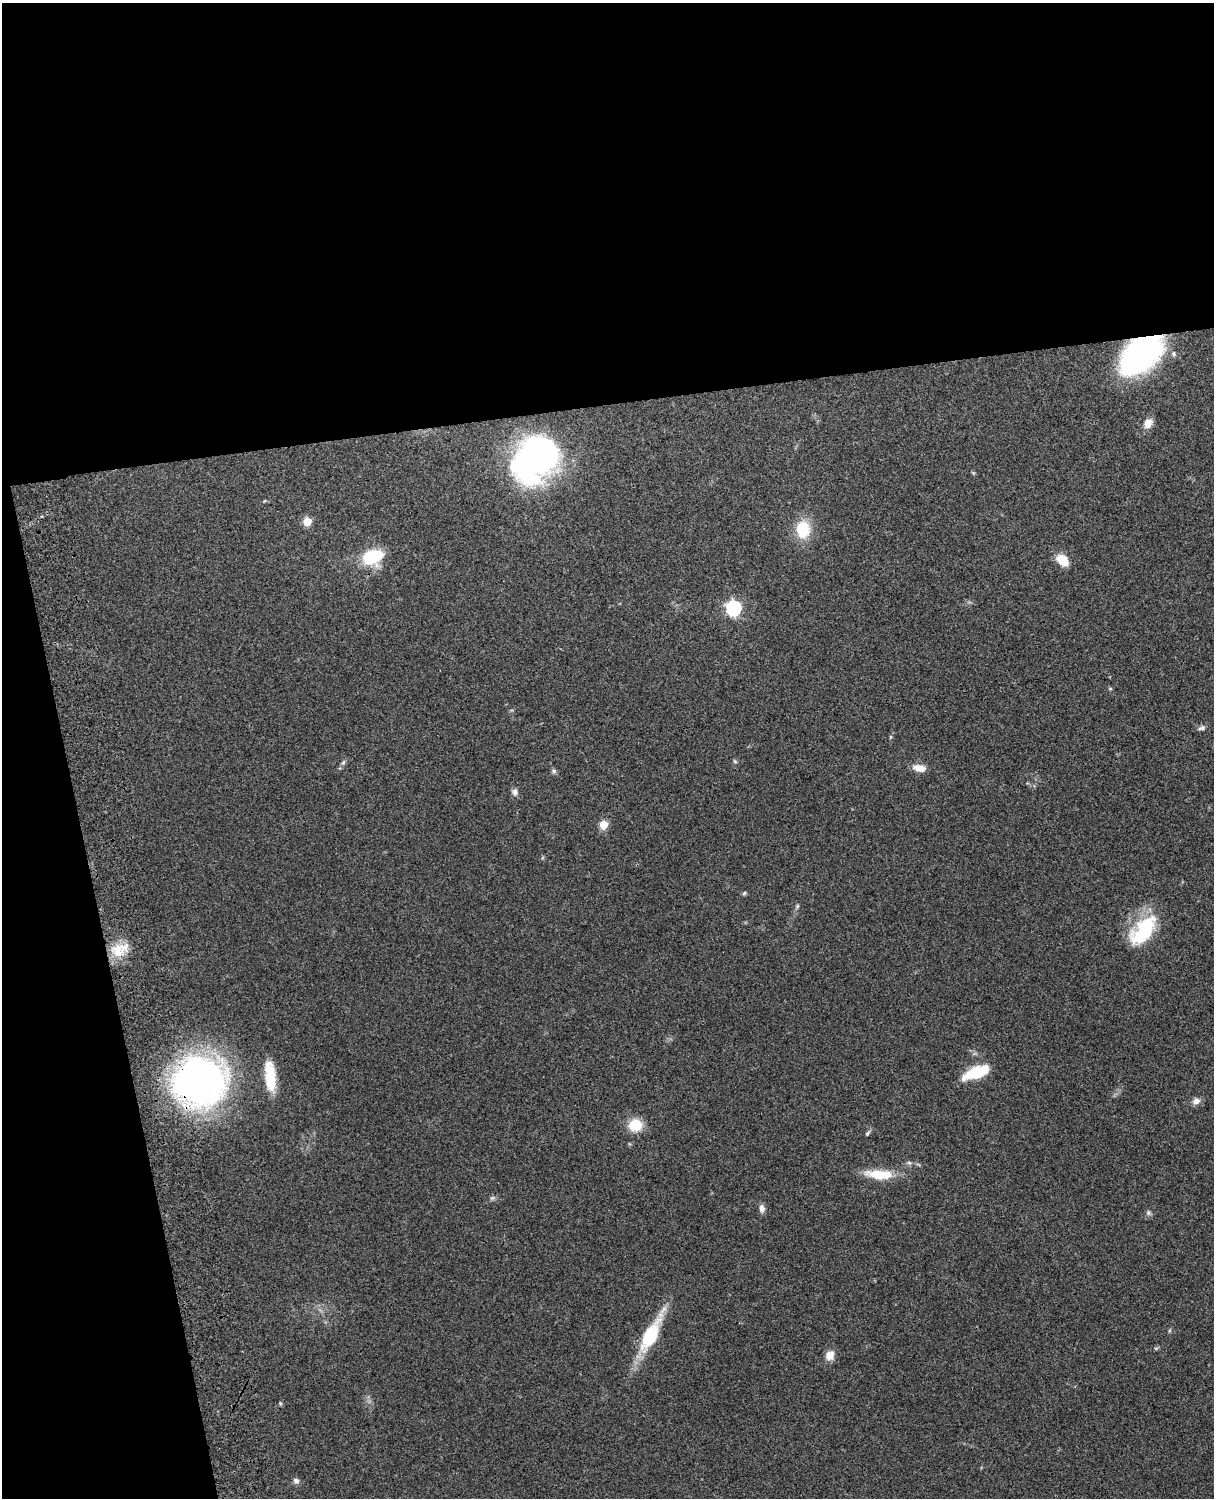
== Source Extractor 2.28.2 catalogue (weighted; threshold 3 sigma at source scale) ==
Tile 1 of 4 x 3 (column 1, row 1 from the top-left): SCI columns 119-1330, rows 3155-4650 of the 5089 x 4927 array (HDU 1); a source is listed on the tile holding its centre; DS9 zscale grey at full resolution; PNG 1216 x 1500 px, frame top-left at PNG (2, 3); no overlay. Shown black and unused: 33% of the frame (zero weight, under 3 of 4 exposures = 6% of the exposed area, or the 3 px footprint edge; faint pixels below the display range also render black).
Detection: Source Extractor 2.28.2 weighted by HDU 2 'WHT'; one run over the whole footprint, this tile lists its part. Background 0.21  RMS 0.0082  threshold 0.037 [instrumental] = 3 sigma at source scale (4.5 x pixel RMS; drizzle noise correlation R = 1.50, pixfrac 1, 0.05/0.05 arcsec/px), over >= 5 px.
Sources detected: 39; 1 inside a brighter object's white glare — not listed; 2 inside a brighter listed object's ellipse — not listed separately; the other 36 listed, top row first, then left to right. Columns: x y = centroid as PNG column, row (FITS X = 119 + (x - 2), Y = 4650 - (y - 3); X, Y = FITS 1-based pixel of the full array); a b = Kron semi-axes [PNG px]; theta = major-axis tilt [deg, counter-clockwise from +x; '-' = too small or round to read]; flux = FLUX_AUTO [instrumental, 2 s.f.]
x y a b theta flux
1141 355 48 29 41 170
1148 423 12 9 61 8.1
536 459 44 33 41 280
307 522 6 5 - 23
803 529 18 14 88 30
372 557 22 15 19 40
1062 560 14 9 -41 16
733 608 7 6 - 180
1110 689 6 4 0 0.92
1202 728 11 6 17 2.6
735 761 6 5 - 1.2
343 762 7 5 68 1.9
919 768 16 8 -12 8
554 771 7 6 - 1.8
515 792 9 8 - 3.3
604 825 5 5 - 26
744 893 6 4 45 1.2
797 906 6 5 - 1.3
1143 930 41 21 51 53
118 951 23 19 -24 20
978 1072 28 12 19 28
270 1076 35 12 -84 27
200 1081 56 48 11 330
1196 1101 10 8 22 4.9
635 1125 12 11 - 24
867 1133 8 4 52 1.5
909 1163 6 5 - 1.7
879 1174 34 11 -4 23
492 1198 6 5 - 1.6
762 1209 9 6 -77 4.5
1148 1213 7 6 - 2
1170 1330 6 3 70 1
648 1335 67 12 60 40
830 1355 12 10 55 7.8
280 1403 5 4 - 1
296 1481 9 7 -43 2.8
Overlapping masked pixels (flux is a lower limit): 2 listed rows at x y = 1141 355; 200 1081